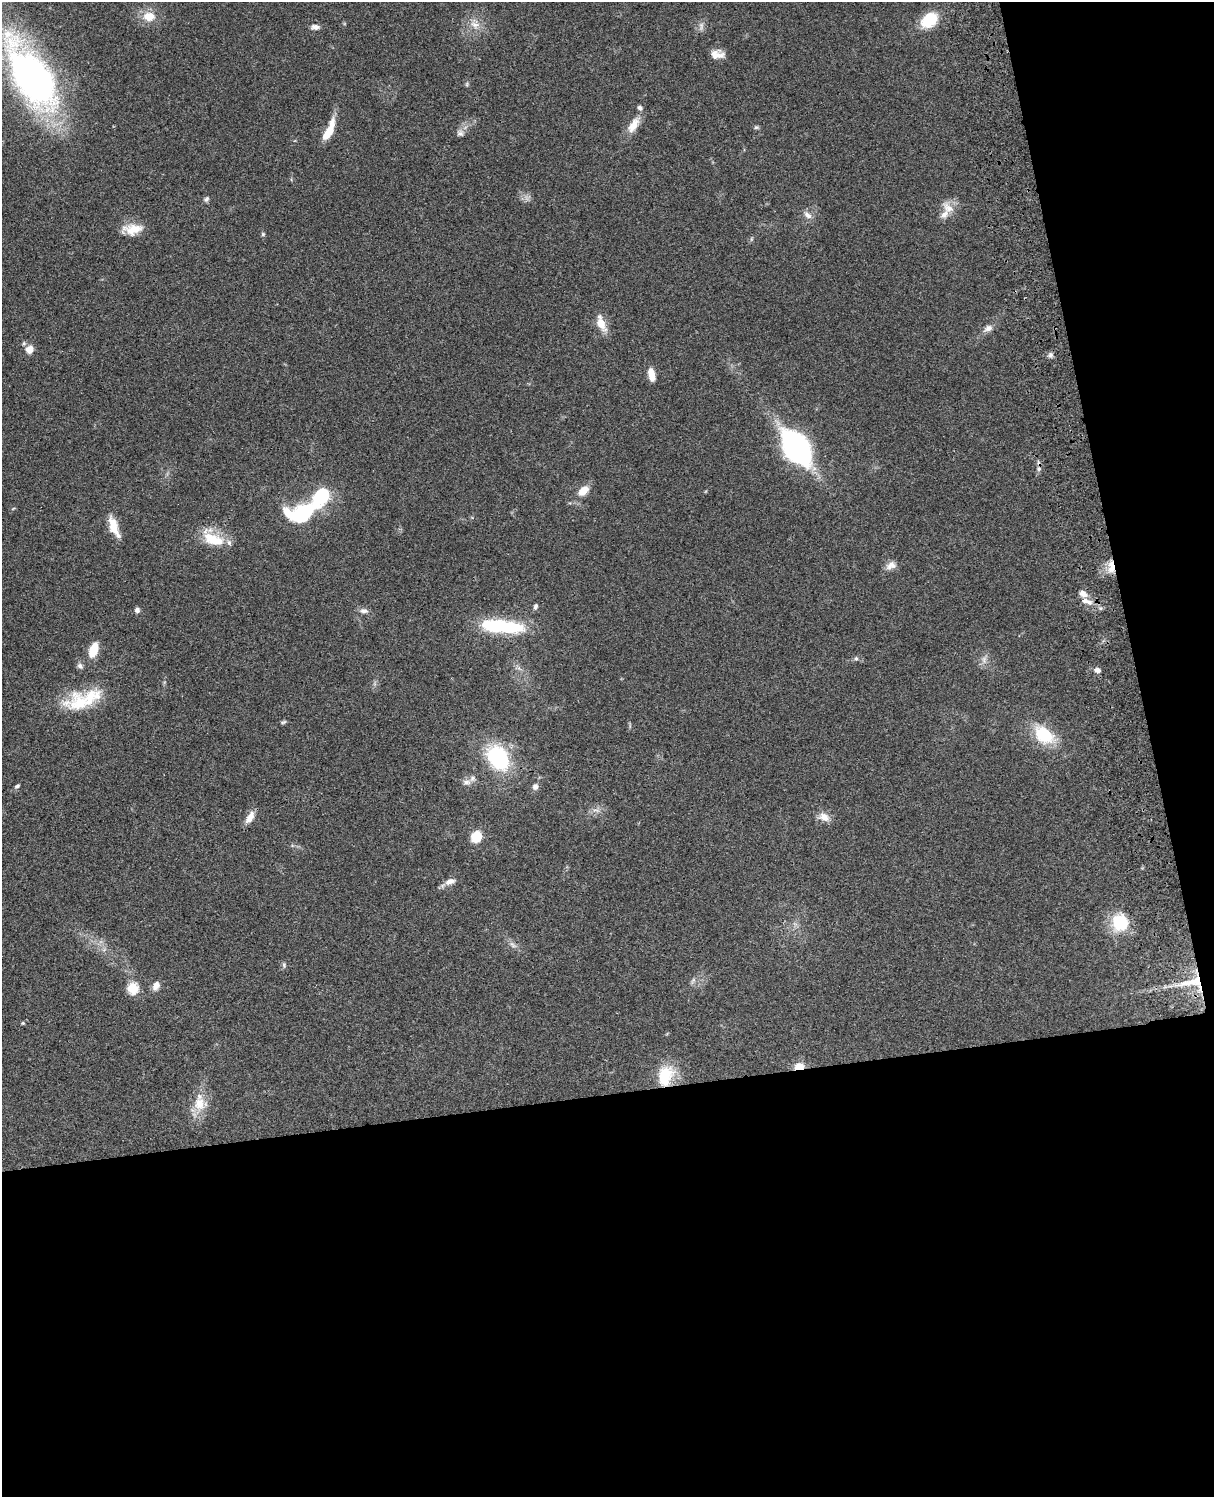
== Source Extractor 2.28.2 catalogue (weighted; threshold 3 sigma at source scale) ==
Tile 12 of 4 x 3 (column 4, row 3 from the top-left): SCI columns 3757-4968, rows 277-1771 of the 5088 x 4926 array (HDU 1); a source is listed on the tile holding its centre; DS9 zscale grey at full resolution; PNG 1216 x 1499 px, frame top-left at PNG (2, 2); no overlay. Shown black and unused: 33% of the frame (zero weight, under 3 of 4 exposures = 6% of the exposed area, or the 3 px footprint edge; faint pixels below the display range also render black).
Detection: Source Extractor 2.28.2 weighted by HDU 2 'WHT'; one run over the whole footprint, this tile lists its part. Background 0.103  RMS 0.0065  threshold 0.0292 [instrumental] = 3 sigma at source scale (4.5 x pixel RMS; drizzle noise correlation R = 1.50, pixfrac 1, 0.05/0.05 arcsec/px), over >= 5 px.
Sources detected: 71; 7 inside a brighter listed object's ellipse — not listed separately; the other 64 listed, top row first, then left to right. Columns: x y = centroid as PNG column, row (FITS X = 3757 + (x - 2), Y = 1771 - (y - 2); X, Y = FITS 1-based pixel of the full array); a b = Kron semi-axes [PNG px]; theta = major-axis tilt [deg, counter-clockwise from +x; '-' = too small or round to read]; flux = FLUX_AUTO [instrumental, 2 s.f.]
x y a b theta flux
149 16 14 11 -3 10
929 20 17 12 37 23
475 25 15 9 -19 6.1
701 26 13 5 83 2.4
315 27 11 6 -1 2.9
714 55 18 11 50 4.9
32 77 54 24 -58 370
467 84 6 4 72 0.87
633 125 23 10 58 8.9
756 127 6 5 - 1.1
329 131 26 8 72 13
460 133 9 8 - 2.4
206 199 8 6 50 1.6
948 208 21 10 -44 7
808 215 12 7 -36 3.6
133 229 24 12 7 11
263 234 6 5 - 0.95
601 323 20 9 -70 9
988 328 12 8 24 3.6
29 349 11 9 53 5.4
1050 355 8 7 - 1.8
651 375 14 6 -78 8
796 447 31 16 -54 170
1039 469 6 5 - 1.3
583 491 11 7 43 9.4
321 496 12 10 53 50
300 514 29 17 14 59
114 527 24 8 -70 12
213 538 32 17 -31 19
891 565 15 10 24 4.3
1111 567 18 8 -90 7
1086 601 18 7 -16 5.3
535 606 7 5 75 1.5
137 610 6 6 - 2
364 611 12 7 -3 2.9
501 626 50 13 -5 47
93 650 12 7 70 16
856 659 6 5 - 1.1
984 659 11 6 87 3.1
80 666 9 7 -41 2
1097 670 7 6 - 2.6
80 703 38 26 -3 29
283 722 7 4 26 1
1044 735 23 16 -35 28
498 758 29 20 -55 53
466 782 11 7 -6 3.1
17 786 7 4 30 1.2
535 787 7 6 - 2.8
596 810 12 3 -10 1.9
250 817 16 8 59 5.9
824 817 15 10 -30 5.9
477 836 8 7 - 22
450 881 13 8 20 4.6
1120 922 22 21 - 23
513 945 13 5 -40 2.6
284 965 8 5 -81 1.4
693 980 10 4 57 1.5
1192 982 42 15 5 20
156 986 13 8 66 4.1
133 988 6 6 - 43
23 1023 4 4 - 0.78
799 1066 11 7 4 6.9
665 1076 25 16 74 23
199 1104 21 16 90 13
Overlapping masked pixels (flux is a lower limit): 4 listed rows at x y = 1111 567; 1192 982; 799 1066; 665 1076